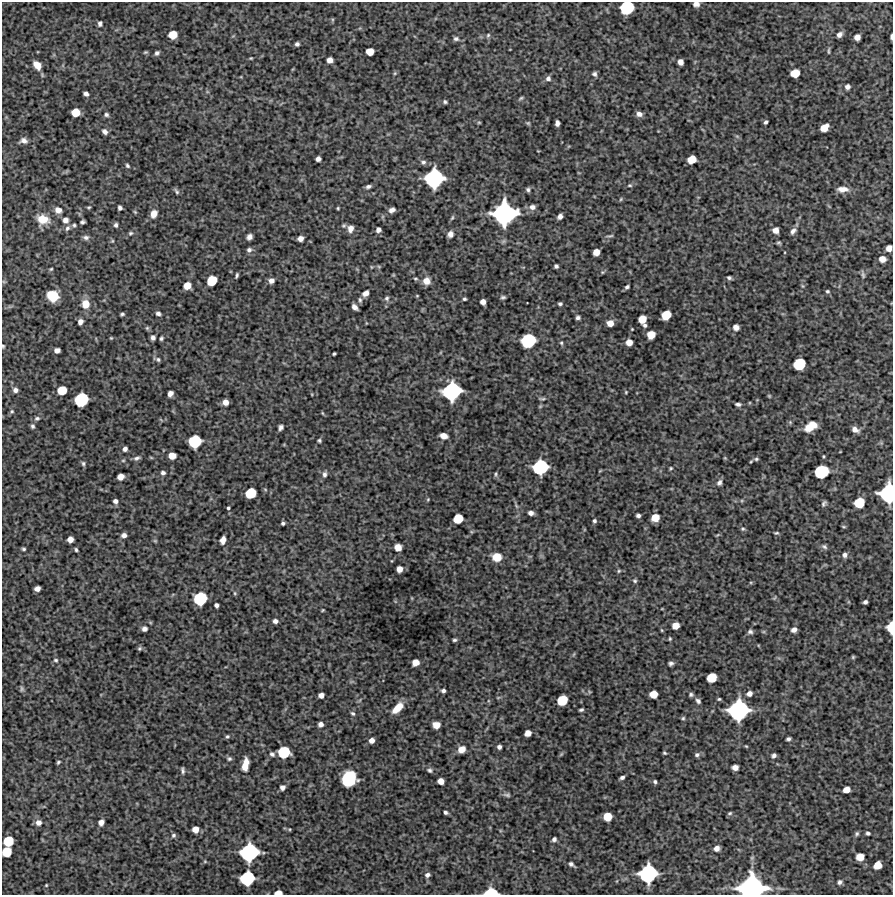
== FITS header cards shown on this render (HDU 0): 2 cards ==
NAXIS1  =                  891 /Length X axis
NAXIS2  =                  893 /Length Y axis

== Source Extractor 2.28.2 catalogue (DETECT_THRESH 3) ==
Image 891 x 893 px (HDU 0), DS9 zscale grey, 1 PNG px = 1 image px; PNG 895 x 897 px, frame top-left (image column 1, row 893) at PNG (2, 2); no overlay
Background 6030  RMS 240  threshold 717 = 3 sigma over >= 5 px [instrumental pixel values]
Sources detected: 290; all 290 listed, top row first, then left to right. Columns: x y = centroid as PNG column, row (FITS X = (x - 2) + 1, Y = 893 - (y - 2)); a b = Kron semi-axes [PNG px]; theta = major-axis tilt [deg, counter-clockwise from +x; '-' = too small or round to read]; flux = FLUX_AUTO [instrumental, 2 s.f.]
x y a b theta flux
696 4 6 4 -6 7.9e+04
627 7 10 9 - 9.4e+05
100 24 6 4 87 3.8e+04
173 35 7 6 - 2.6e+05
488 35 7 5 73 2.8e+04
839 35 6 5 - 6.8e+04
857 37 5 5 - 1.1e+05
891 37 5 2 - 3.5e+04
456 39 7 6 - 4.2e+04
297 44 4 4 - 3.9e+04
370 51 6 6 - 2.2e+05
829 51 10 3 87 2.5e+04
145 52 5 4 - 1.9e+04
157 53 5 4 - 3.9e+04
251 58 4 3 - 1.4e+04
330 60 5 5 - 1.0e+05
680 62 5 5 - 9.5e+04
37 65 8 6 -50 1.8e+05
395 73 6 4 46 2.0e+04
795 73 7 6 - 2.8e+05
594 74 5 5 - 4.0e+04
548 78 7 6 - 5.7e+04
847 87 6 6 - 5.9e+04
86 94 5 4 - 5.7e+04
521 98 6 4 29 2.4e+04
445 102 5 4 - 2.8e+04
76 112 7 6 - 2.5e+05
639 114 6 5 - 7.1e+04
106 115 5 5 - 3.5e+04
479 122 5 3 - 1.6e+04
766 122 4 3 - 3.5e+04
528 123 5 5 - 2.1e+04
557 123 6 4 84 5.8e+04
824 128 8 5 36 1.9e+05
105 132 6 5 - 6.4e+04
23 141 8 6 2 7.1e+04
318 159 5 4 - 6.4e+04
692 159 7 6 - 2.6e+05
423 162 8 6 -14 4.5e+04
127 166 5 4 - 2.8e+04
434 178 13 12 - 1.7e+06
630 185 6 5 - 2.4e+04
368 186 6 4 21 4.4e+04
843 189 12 6 0 1.3e+05
528 190 5 4 - 3.4e+04
177 191 8 4 -58 3.3e+04
621 199 5 4 - 1.9e+04
89 207 4 3 - 1.9e+04
532 207 8 7 - 7.7e+04
120 208 4 4 - 4.2e+04
338 208 4 3 - 1.8e+04
58 210 8 7 - 1.0e+05
392 210 7 5 25 6.3e+04
135 212 6 4 -45 1.9e+04
154 214 8 6 67 1.4e+05
504 214 17 16 - 2.6e+06
560 216 5 4 - 6.7e+04
452 218 7 4 63 2.4e+04
43 219 12 10 -12 2.8e+05
65 220 7 7 - 7.8e+04
82 222 5 3 - 3.4e+04
74 225 5 5 - 2.4e+04
116 225 5 4 - 3.8e+04
67 228 8 6 49 4.4e+04
350 228 9 7 77 1.0e+05
378 230 5 4 - 6.5e+04
775 230 5 5 - 1.0e+05
793 231 9 5 55 5.9e+04
130 233 6 5 - 2.8e+04
450 234 7 6 - 7.3e+04
610 236 11 3 8 2.7e+04
86 237 8 6 -4 5.0e+04
249 237 5 5 - 7.6e+04
300 238 5 5 - 8.5e+04
112 241 5 4 - 1.7e+04
779 243 5 4 - 2.5e+04
889 248 5 5 - 1.1e+05
249 250 7 6 - 4.5e+04
596 252 6 5 - 1.4e+05
882 259 6 6 - 1.3e+05
556 266 4 4 - 3.5e+04
379 267 6 4 -19 1.8e+04
51 269 4 4 - 1.8e+04
863 274 12 5 -77 3.9e+04
237 275 5 3 - 2.8e+04
393 275 5 3 - 1.4e+04
729 278 4 3 - 3.3e+04
415 279 6 4 4 1.9e+04
212 281 8 7 - 4.1e+05
271 281 6 5 - 7.7e+04
426 281 8 8 - 1.4e+05
4 282 6 3 -19 1.6e+04
187 286 6 6 - 1.9e+05
802 286 6 4 -88 2.2e+04
627 287 5 4 - 3.1e+04
827 291 5 4 - 2.6e+04
365 293 7 5 41 9.0e+04
52 296 10 8 -29 4.3e+05
417 296 3 3 - 1.3e+04
503 297 5 4 - 3.1e+04
387 298 7 6 - 3.7e+04
464 299 3 3 - 2.4e+04
360 300 7 4 -81 3.0e+04
483 302 5 5 - 8.9e+04
85 304 10 9 - 2.0e+05
560 304 4 4 - 3.1e+04
355 307 6 4 -46 7.3e+04
158 313 5 4 - 4.3e+04
122 314 4 3 - 2.8e+04
666 315 8 6 44 3.6e+05
578 317 4 4 - 3.9e+04
642 319 7 6 - 2.1e+05
80 322 6 5 - 6.8e+04
610 323 6 5 - 1.3e+05
645 325 4 3 - 3.4e+04
736 327 6 5 - 8.1e+04
147 328 6 6 - 2.3e+04
632 329 3 2 - 1.3e+04
651 335 6 6 - 2.3e+05
153 337 5 4 - 5.1e+04
111 338 4 4 - 1.5e+04
161 338 4 3 - 2.9e+04
528 341 11 9 27 1.0e+06
629 342 5 5 - 1.3e+05
561 343 5 4 - 2.3e+04
3 346 4 3 - 1.9e+04
57 350 5 5 - 8.0e+04
334 354 4 3 - 2.2e+04
158 359 7 6 - 3.4e+04
799 364 9 8 - 6.4e+05
15 390 6 6 - 6.2e+04
62 390 7 6 - 3.1e+05
452 391 14 12 34 1.7e+06
626 392 4 3 - 1.5e+04
170 394 5 4 - 7.7e+04
769 396 5 4 - 1.8e+04
81 399 10 9 - 9.1e+05
542 399 8 4 -4 2.6e+04
225 402 5 5 - 1.0e+05
738 404 6 4 -7 3.9e+04
12 411 6 5 - 2.7e+04
322 413 5 3 - 1.5e+04
37 418 7 5 9 3.8e+04
813 425 9 6 -22 1.6e+05
32 426 6 5 - 3.4e+04
281 427 5 4 - 4.8e+04
809 428 10 8 5 1.9e+05
855 430 7 5 -26 8.2e+04
444 436 7 5 -17 1.0e+05
319 440 4 4 - 2.6e+04
195 441 9 9 - 7.6e+05
125 449 5 4 - 5.5e+04
172 456 6 5 - 1.6e+05
137 458 9 5 13 4.3e+04
725 458 5 4 - 1.4e+04
756 459 6 4 0 2.7e+04
123 460 5 3 - 1.7e+04
751 461 4 3 - 1.4e+04
83 463 6 5 - 3.1e+04
540 467 11 10 - 1.2e+06
671 468 5 4 - 1.8e+04
821 472 10 9 - 9.3e+05
163 473 6 5 - 4.2e+04
325 474 8 6 78 4.7e+04
496 474 7 4 84 2.5e+04
120 477 6 5 - 1.3e+05
719 483 8 6 62 5.1e+04
251 493 8 7 - 4.7e+05
888 493 14 11 83 1.5e+06
428 499 5 4 - 1.6e+04
115 501 5 5 - 5.6e+04
824 503 6 4 53 3.5e+04
859 503 8 7 - 4.5e+05
228 508 3 3 - 2.8e+04
531 513 5 4 - 6.0e+04
638 515 4 3 - 4.0e+04
655 518 6 6 - 2.1e+05
458 519 7 7 - 3.5e+05
594 521 5 4 - 3.1e+04
283 523 4 3 - 3.0e+04
844 526 6 3 -9 1.7e+04
743 529 5 4 - 2.3e+04
776 533 6 4 9 2.1e+04
124 535 6 5 - 6.3e+04
717 535 6 3 34 1.6e+04
70 539 5 5 - 1.1e+05
223 540 7 5 69 1.0e+05
155 541 6 4 0 1.8e+04
398 547 6 6 - 1.7e+05
824 547 8 6 -33 4.0e+04
24 549 4 3 - 2.3e+04
76 550 4 3 - 2.4e+04
845 555 6 6 - 5.6e+04
497 557 9 8 - 2.2e+05
399 569 5 5 - 1.2e+05
619 571 5 4 - 2.1e+04
635 581 5 5 - 2.7e+04
37 589 5 4 - 8.4e+04
235 593 5 4 - 2.0e+04
774 598 6 3 56 1.6e+04
200 599 10 9 - 8.4e+05
865 602 4 4 - 4.1e+04
216 605 4 4 - 4.4e+04
323 610 3 2 - 1.5e+04
275 621 5 4 - 5.7e+04
676 626 6 5 - 1.6e+05
891 627 9 5 -89 3.0e+05
144 629 6 6 - 5.4e+04
662 630 5 3 - 1.5e+04
794 630 5 4 - 7.1e+04
750 632 6 5 - 4.0e+04
670 639 5 3 - 2.0e+04
454 640 5 4 - 2.8e+04
139 648 5 5 - 2.6e+04
574 654 6 3 70 1.7e+04
853 657 4 4 - 2.0e+04
56 660 6 5 - 2.9e+04
415 662 6 5 - 1.6e+05
671 663 5 4 - 4.0e+04
712 678 7 7 - 3.6e+05
22 689 8 5 89 3.4e+04
443 691 4 4 - 4.0e+04
749 693 6 5 - 7.5e+04
653 694 6 6 - 2.2e+05
691 694 6 5 - 3.2e+04
321 695 5 5 - 8.5e+04
498 698 6 3 20 1.7e+04
719 699 4 3 - 2.0e+04
562 700 8 7 - 4.5e+05
698 701 7 6 - 4.3e+04
398 708 12 6 45 2.5e+05
581 710 4 3 - 2.9e+04
738 710 15 13 34 2.1e+06
353 713 6 5 - 3.1e+04
683 718 5 5 - 2.4e+04
321 724 5 5 - 7.0e+04
436 725 6 6 - 1.6e+05
528 733 5 5 - 1.2e+05
227 737 5 4 - 2.5e+04
788 739 4 4 - 3.8e+04
372 740 5 5 - 9.0e+04
746 746 5 3 - 1.5e+04
499 747 4 4 - 5.0e+04
461 749 8 6 33 1.4e+05
284 752 9 8 - 6.1e+05
664 753 5 3 - 2.0e+04
272 754 7 6 - 4.0e+04
561 754 7 4 53 2.1e+04
697 755 7 6 - 4.1e+04
774 755 5 4 - 4.9e+04
229 759 6 5 - 3.1e+04
58 762 4 3 - 2.4e+04
245 765 12 5 79 2.1e+05
735 767 5 5 - 9.8e+04
183 770 6 3 -81 3.5e+04
430 770 7 6 - 3.7e+04
622 777 4 3 - 4.2e+04
349 779 12 10 62 8.9e+05
441 781 5 5 - 1.2e+05
655 782 4 4 - 2.9e+04
282 787 5 5 - 6.2e+04
846 790 6 5 - 1.5e+05
507 795 10 5 -7 3.8e+04
446 812 4 3 - 3.4e+04
730 813 6 4 16 2.4e+04
607 817 6 6 - 2.8e+05
38 822 7 7 - 8.1e+04
101 822 5 5 - 8.4e+04
195 829 5 5 - 1.4e+05
290 829 4 3 - 1.3e+04
868 833 4 4 - 3.5e+04
857 834 6 5 - 3.2e+04
173 835 6 5 - 3.3e+04
554 839 5 4 - 4.8e+04
8 841 7 7 - 4.3e+05
717 848 5 5 - 8.6e+04
7 852 7 7 - 3.7e+05
249 852 13 12 - 1.6e+06
860 857 6 6 - 2.1e+05
205 861 5 4 - 1.7e+04
571 864 7 5 -37 4.3e+04
878 865 7 6 - 2.3e+05
648 874 13 12 - 1.6e+06
427 875 5 4 - 4.9e+04
247 878 10 9 - 1.0e+06
840 882 6 5 - 4.1e+04
46 885 4 3 - 1.5e+04
752 887 19 15 3 2.9e+06
491 892 10 5 1 4.4e+05
278 893 6 4 4 1.4e+05
At the frame edge (FLAGS 8, measured only in part): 11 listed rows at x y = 696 4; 627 7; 891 37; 889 248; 3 346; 888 493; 891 627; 7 852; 752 887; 491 892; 278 893